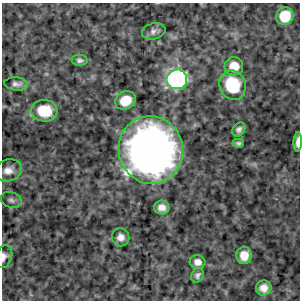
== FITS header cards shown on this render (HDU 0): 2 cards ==
NAXIS1  =                  298
NAXIS2  =                  298

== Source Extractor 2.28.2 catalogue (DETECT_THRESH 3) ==
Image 298 x 298 px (HDU 0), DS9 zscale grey, 1 PNG px = 1 image px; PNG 302 x 302 px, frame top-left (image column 1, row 298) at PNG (2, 3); each listed source drawn as its Kron ellipse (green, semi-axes under 4 px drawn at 4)
Background 0.252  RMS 1.5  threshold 4.35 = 3 sigma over >= 5 px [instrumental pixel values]
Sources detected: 22; all 22 listed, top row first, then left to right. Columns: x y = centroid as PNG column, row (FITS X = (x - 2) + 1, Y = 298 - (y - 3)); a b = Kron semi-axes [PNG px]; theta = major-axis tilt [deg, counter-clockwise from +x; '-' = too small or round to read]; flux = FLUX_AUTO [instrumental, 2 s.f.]
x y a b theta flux
285 16 9 8 - 3600
154 31 12 8 13 470
80 60 8 5 -2 300
234 66 9 9 - 1700
177 79 10 10 - 43000
16 84 12 6 -6 420
232 85 15 13 -71 5400
125 100 11 8 27 1900
44 111 13 11 -5 3100
239 130 7 6 - 380
298 142 9 4 89 610
238 143 5 4 - 220
151 150 34 32 -75 79000
8 170 14 11 19 890
11 200 11 7 -21 380
162 208 7 7 - 700
121 237 9 8 - 630
244 255 9 7 85 1200
4 257 12 8 70 530
198 262 8 7 - 640
197 275 7 6 - 310
264 288 7 7 - 810
At the frame edge (FLAGS 8, measured only in part): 2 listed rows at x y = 298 142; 4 257